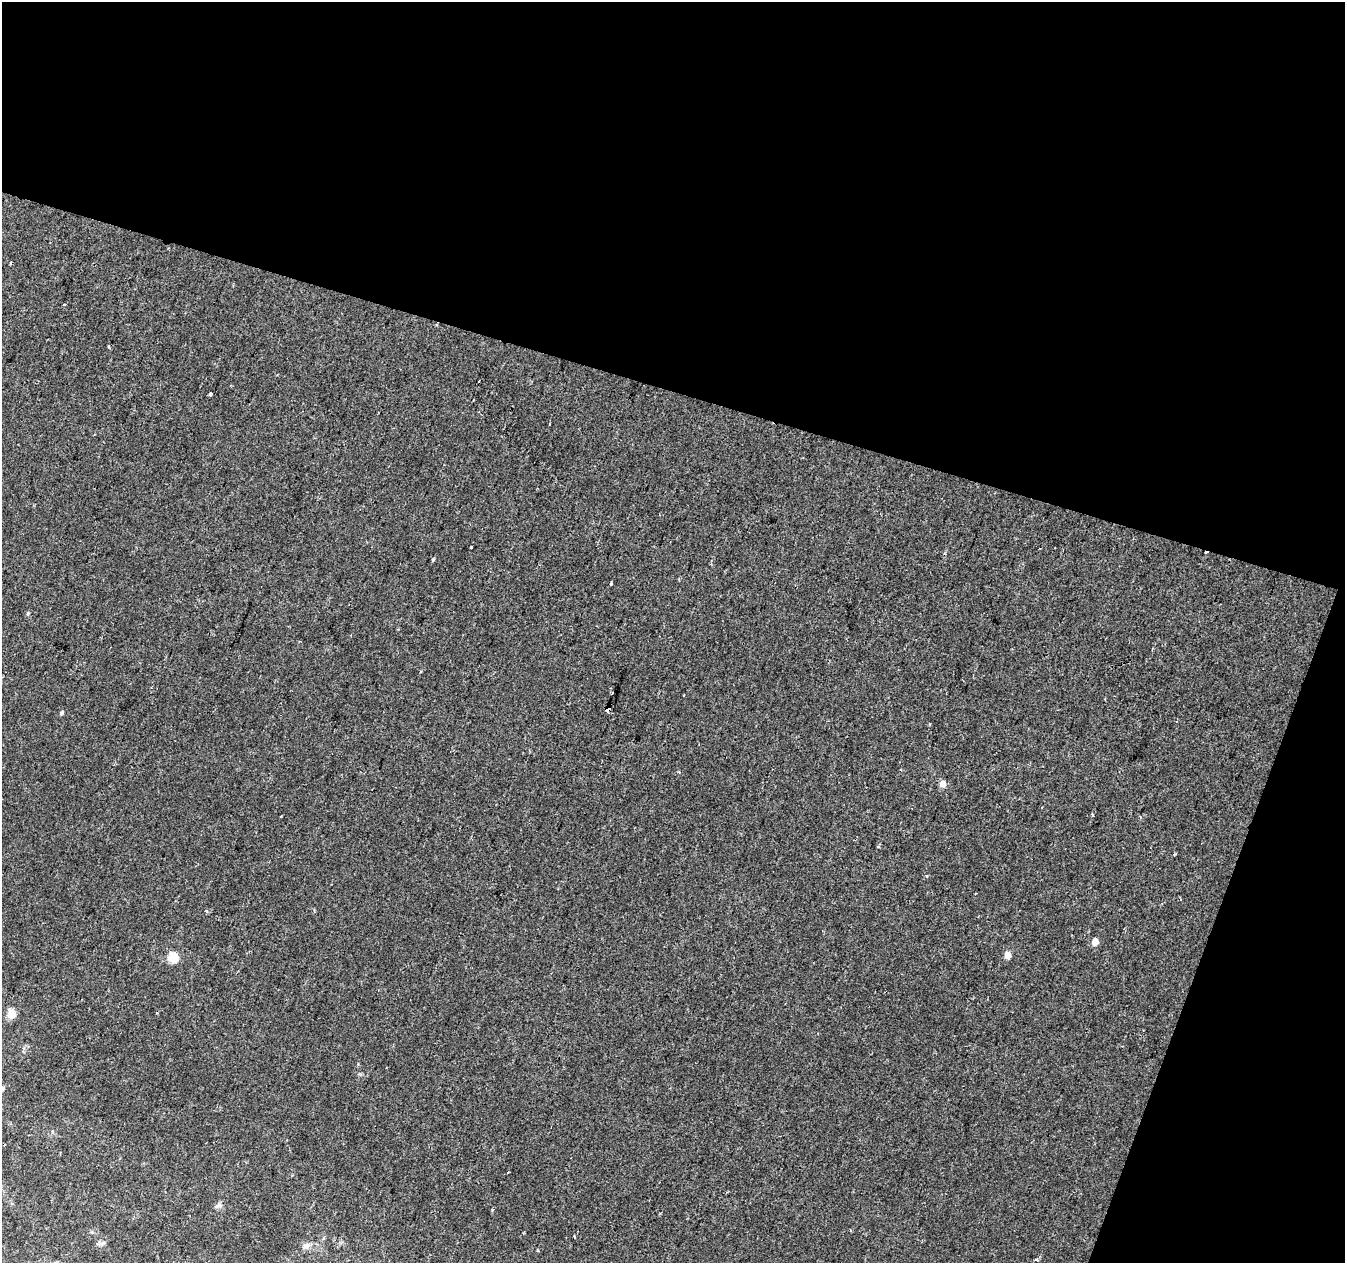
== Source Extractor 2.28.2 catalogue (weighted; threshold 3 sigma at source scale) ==
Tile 2 of 2 x 2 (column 2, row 1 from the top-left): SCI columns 1345-2687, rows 1370-2630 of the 2687 x 2758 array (HDU 1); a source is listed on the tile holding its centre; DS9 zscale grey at full resolution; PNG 1347 x 1265 px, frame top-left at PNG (2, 2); no overlay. Shown black and unused: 36% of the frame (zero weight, under 2 of 3 exposures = <1% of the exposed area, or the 3 px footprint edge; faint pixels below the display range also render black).
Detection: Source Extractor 2.28.2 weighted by HDU 2 'WHT'; one run over the whole footprint, this tile lists its part. Background -2.15e-05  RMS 0.0041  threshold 0.0186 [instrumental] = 3 sigma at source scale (4.5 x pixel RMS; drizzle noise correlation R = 1.50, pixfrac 1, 0.0396/0.0396 arcsec/px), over >= 5 px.
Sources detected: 27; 2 cosmic-ray / hot-pixel residue — not listed; the other 25 listed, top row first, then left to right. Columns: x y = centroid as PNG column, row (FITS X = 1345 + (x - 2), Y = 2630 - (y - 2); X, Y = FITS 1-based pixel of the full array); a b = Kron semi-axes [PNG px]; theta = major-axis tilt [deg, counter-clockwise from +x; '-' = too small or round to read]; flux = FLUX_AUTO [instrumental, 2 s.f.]
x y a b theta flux
11 263 4 3 - 0.43
210 394 4 3 - 3.2
471 547 3 3 - 1
433 560 6 3 70 0.48
611 584 3 3 - 0.54
28 613 6 4 83 0.6
612 693 3 3 - 0.66
684 695 3 2 - 0.46
607 709 5 4 - 71
61 713 5 4 - 0.93
942 784 5 4 - 5
1092 815 3 3 - 0.79
1095 942 5 4 - 5.7
1007 955 4 4 - 5.9
173 957 6 5 - 17
11 1014 5 5 - 12
2 1088 6 5 - 0.67
508 1172 2 2 - 0.4
218 1206 11 5 23 1.4
492 1209 4 3 - 0.39
324 1238 6 4 70 0.51
101 1243 10 4 1 1
307 1246 10 7 24 2.1
538 1251 3 3 - 0.84
1036 1260 3 3 - 1.5
Overlapping masked pixels (flux is a lower limit): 1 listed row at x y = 607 709
Isophote crosses this tile's border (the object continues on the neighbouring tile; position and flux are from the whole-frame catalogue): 1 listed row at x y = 2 1088